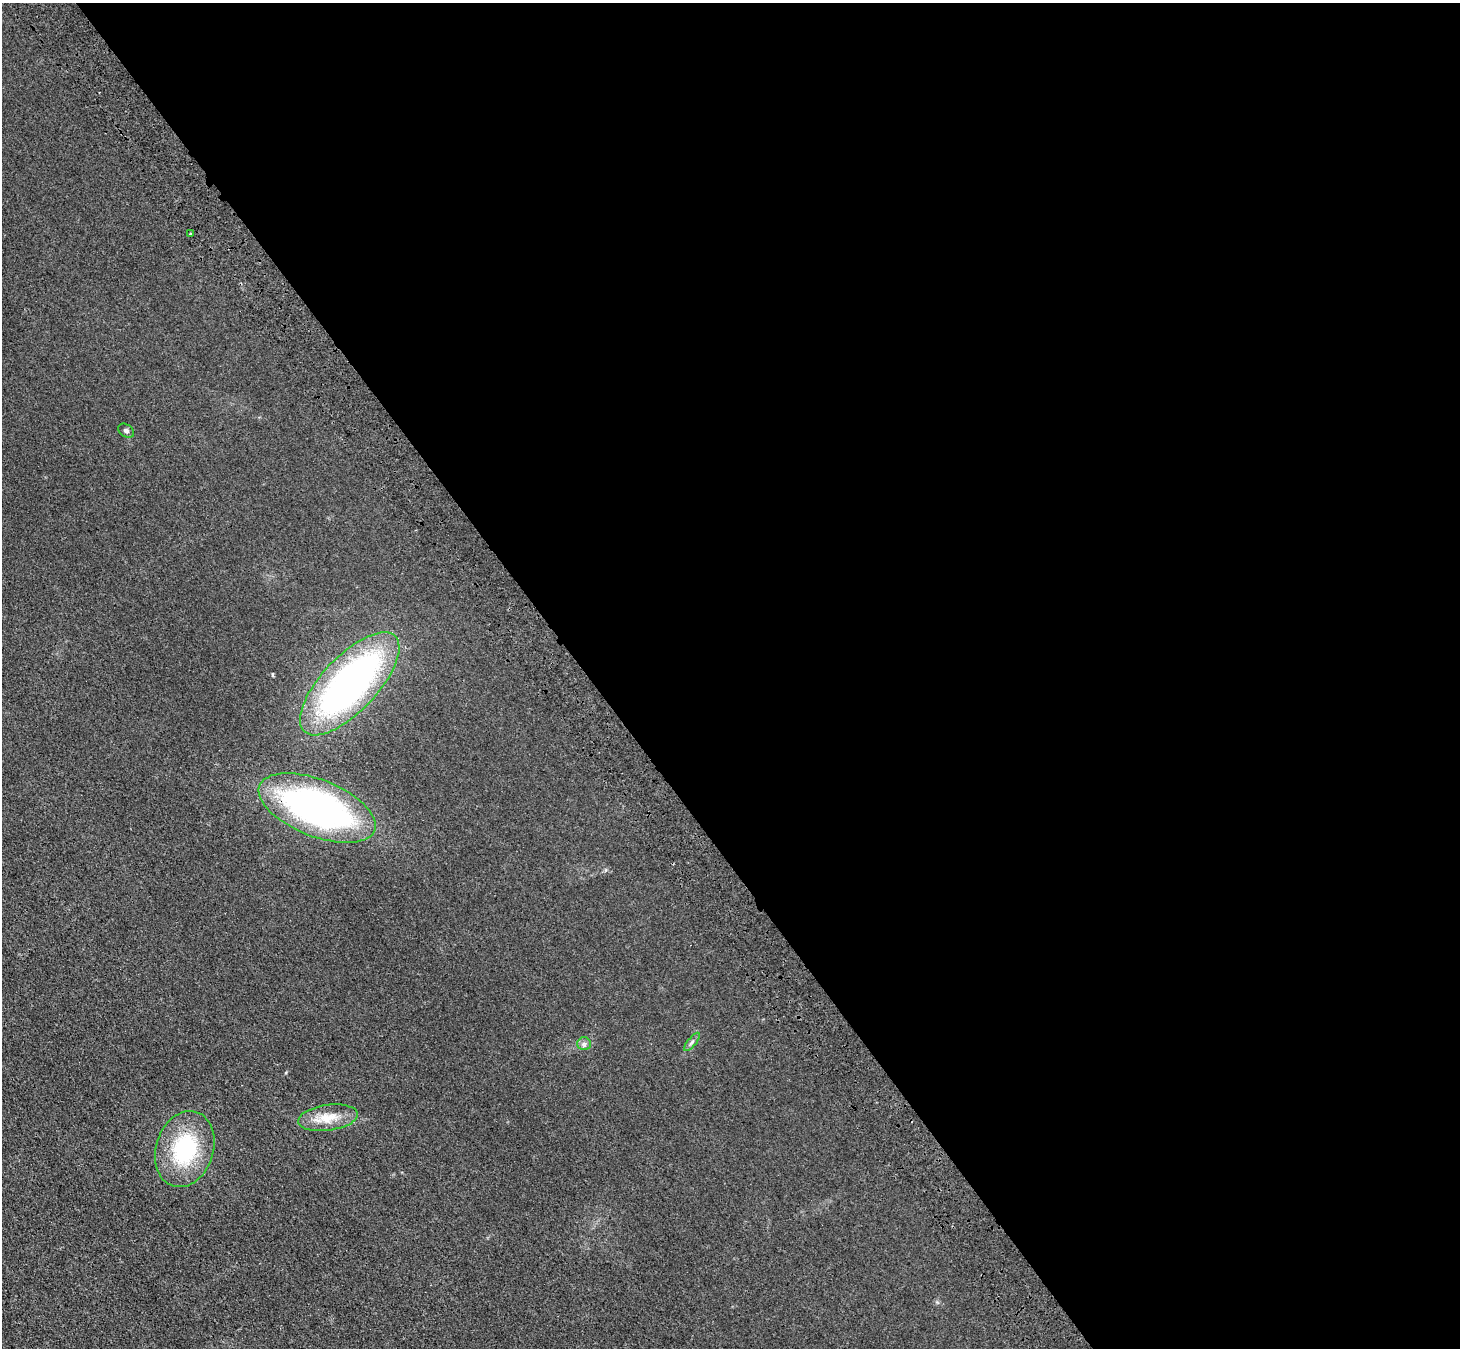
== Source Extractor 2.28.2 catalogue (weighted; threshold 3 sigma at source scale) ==
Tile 8 of 4 x 4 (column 4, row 2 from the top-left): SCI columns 4477-5934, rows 2927-4272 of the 6036 x 5989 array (HDU 1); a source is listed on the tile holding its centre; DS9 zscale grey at full resolution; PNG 1462 x 1350 px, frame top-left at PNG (2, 3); each listed source drawn as its Kron ellipse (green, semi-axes under 4 px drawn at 4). Shown black and unused: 60% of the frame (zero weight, under 3 of 4 exposures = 6% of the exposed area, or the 3 px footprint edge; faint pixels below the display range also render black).
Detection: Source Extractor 2.28.2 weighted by HDU 2 'WHT'; one run over the whole footprint, this tile lists its part. Background 0.0276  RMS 0.0061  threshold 0.0274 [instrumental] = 3 sigma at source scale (4.5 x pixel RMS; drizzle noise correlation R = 1.50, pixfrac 1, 0.05/0.05 arcsec/px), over >= 5 px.
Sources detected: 8; all 8 listed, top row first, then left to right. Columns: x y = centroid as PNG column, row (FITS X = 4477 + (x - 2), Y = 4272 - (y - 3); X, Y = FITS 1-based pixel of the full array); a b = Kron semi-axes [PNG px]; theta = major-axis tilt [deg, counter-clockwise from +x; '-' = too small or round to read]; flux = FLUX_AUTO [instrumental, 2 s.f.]
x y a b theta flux
190 234 3 2 - 0.53
126 431 8 6 -34 1.5
350 684 66 27 47 230
317 808 62 28 -21 200
692 1042 11 4 51 1.6
584 1044 7 6 - 1.7
328 1118 30 13 8 12
185 1149 39 28 72 50
Overlapping masked pixels (flux is a lower limit): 1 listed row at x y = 317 808